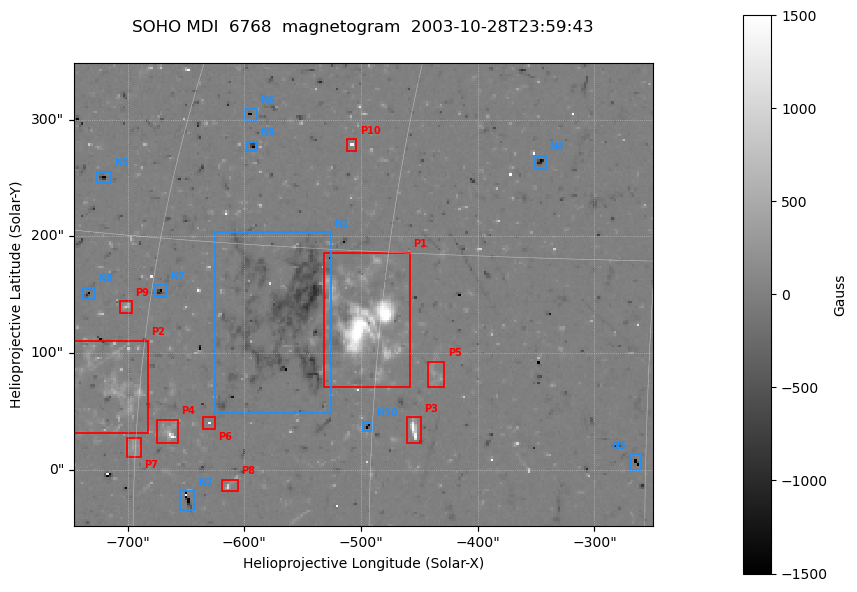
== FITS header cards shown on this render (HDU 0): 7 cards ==
TELESCOP= 'SOHO    '
DETECTOR= 'MDI     '
WAVELNTH=                 6768
DATE-OBS= '2003-10-28T23:59:43'
CTYPE1  = 'HPLN-TAN'
CTYPE2  = 'HPLT-TAN'
BUNIT   = 'Gauss   '

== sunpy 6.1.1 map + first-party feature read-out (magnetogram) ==
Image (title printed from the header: SOHO MDI  6768  magnetogram  2003-10-28T23:59:43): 250 x 200 px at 1.98 arcsec/px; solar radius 976 arcsec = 492 px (partial field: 6.6% of the solar disc is inside the frame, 100% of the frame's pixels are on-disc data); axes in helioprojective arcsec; data unit Gauss (BUNIT, on the colour bar)
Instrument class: MAGNETOGRAM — CONTENT/DPC_OBSR says magnetogram
Display: grey scale clipped to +-1500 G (the 99.5th-percentile rule alone would give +-854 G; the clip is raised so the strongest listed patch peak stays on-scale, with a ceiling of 1500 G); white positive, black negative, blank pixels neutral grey
Flux patches: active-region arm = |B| over 5 px >= 100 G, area >= 9 px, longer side >= 3 px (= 6 arcsec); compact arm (3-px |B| >= 300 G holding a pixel >= 400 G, >= 4 px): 19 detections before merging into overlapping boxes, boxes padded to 3 px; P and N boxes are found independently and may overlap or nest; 23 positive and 22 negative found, the strongest 10 + 10 listed = drawn (cap 20) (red P1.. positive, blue N1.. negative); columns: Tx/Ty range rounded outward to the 5 arcsec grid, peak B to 10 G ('>+1500(sat)' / '<-1500(sat)' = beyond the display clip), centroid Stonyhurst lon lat
Positive patches:
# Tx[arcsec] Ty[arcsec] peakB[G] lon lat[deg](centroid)
P1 -535..-455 70..185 >+1500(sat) -31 +11
P2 -750..-680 30..110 +630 -47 +7
P3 -460..-445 20..45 >+1500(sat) -28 +6
P4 -675..-655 20..45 >+1500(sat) -43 +5
P5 -445..-425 70..95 +480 -27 +9
P6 -635..-625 35..45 >+1500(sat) -40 +6
P7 -700..-685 10..30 +390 -45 +4
P8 -620..-605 -20..-5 +1130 -39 +3
P9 -710..-695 135..145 +950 -47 +11
P10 -515..-505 270..285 +1440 -33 +20
Negative patches:
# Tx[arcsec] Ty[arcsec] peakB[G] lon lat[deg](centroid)
N1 -625..-525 50..205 <-1500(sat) -36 +12
N2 -655..-640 -35..-15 <-1500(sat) -41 +2
N3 -270..-260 0..15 <-1500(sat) -16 +5
N4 -355..-340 255..270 <-1500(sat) -22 +20
N5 -730..-715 245..255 <-1500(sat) -50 +18
N6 -600..-590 295..310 <-1500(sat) -41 +22
N7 -680..-665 145..160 <-1500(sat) -44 +12
N8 -740..-725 145..160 <-1500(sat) -50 +12
N9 -600..-590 270..285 <-1500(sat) -40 +20
N10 -500..-490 30..45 <-1500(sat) -30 +6
Bipolar pairs (each listed P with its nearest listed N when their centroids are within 0.25 R_sun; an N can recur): P1-N1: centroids ~75 arcsec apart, P1 is west of N1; P2-N8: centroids ~75 arcsec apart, P2 is south of N8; P3-N10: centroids ~50 arcsec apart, P3 is west of N10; P4-N2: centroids ~50 arcsec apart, P4 is north of N2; P5-N10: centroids ~75 arcsec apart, P5 is north-west of N10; P6-N2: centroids ~75 arcsec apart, P6 is north of N2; P7-N2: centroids ~75 arcsec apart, P7 is north-east of N2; P8-N2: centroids ~50 arcsec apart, P8 is west of N2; P9-N7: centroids ~25 arcsec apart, P9 is east of N7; P10-N9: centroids ~75 arcsec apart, P10 is west of N9